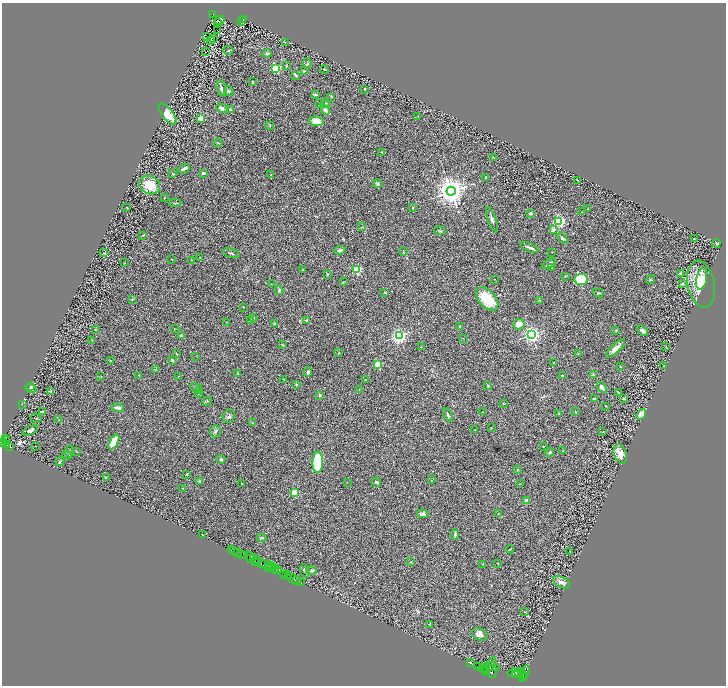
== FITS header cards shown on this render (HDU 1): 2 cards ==
NAXIS1  =                 1448
NAXIS2  =                 1367

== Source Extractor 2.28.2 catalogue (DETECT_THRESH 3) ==
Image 1448 x 1367 px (HDU 1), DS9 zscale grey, zoomed out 1/2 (1 PNG px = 2 x 2 image px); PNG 728 x 688 px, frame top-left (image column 1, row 1366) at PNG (2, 3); each listed source drawn as its Kron ellipse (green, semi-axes under 4 px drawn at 4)
Background 0.672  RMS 0.031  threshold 0.0925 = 3 sigma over >= 5 px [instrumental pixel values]
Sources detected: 292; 40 cannot appear on this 1/2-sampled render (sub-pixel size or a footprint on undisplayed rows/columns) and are neither listed nor drawn; the other 252 listed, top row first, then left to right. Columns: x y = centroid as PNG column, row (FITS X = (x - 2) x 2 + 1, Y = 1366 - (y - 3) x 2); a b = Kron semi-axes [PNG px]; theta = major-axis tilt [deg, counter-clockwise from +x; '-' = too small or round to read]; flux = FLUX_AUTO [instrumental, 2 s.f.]
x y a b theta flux
213 14 2 2 - 34
220 20 5 4 - 18
243 20 3 2 - 6.1
242 21 2 1 - 2.6
217 22 2 1 - 2.1
218 31 2 1 - 33
207 37 2 1 - 2.1
213 39 3 2 - 2.3
210 41 2 2 - 2.2
285 42 2 1 - 1.8
228 50 5 2 - 3.8
205 52 2 1 - 36
267 53 5 3 - 14
307 63 5 2 - 4.4
286 66 3 2 - 3.7
276 68 3 3 - 570
324 69 4 2 - 4.1
304 71 3 2 - 3.1
296 75 2 2 - 35
252 82 2 1 - 3.1
221 88 8 2 -71 16
365 89 3 2 - 2.8
229 91 5 4 - 6.8
315 94 4 2 - 14
331 97 3 2 - 3.9
319 104 3 2 - 2.4
325 104 5 3 - 6.8
222 108 6 3 -29 23
230 109 3 2 - 5.7
325 110 5 3 - 18
168 114 12 5 -51 110
418 116 2 2 - 2
201 118 2 2 - 170
316 121 7 5 -11 57
270 126 4 2 - 3.4
218 143 4 1 - 3.1
382 152 3 2 - 2.8
494 157 2 2 - 9.1
184 169 6 3 27 28
203 173 2 2 - 30
173 174 2 2 - 5.3
271 175 2 1 - 3.2
486 178 2 2 - 15
578 180 2 1 - 1.6
377 184 5 4 - 7.1
150 185 10 9 - 130
451 191 4 4 - 9900
164 198 2 2 - 3.1
175 203 6 2 3 6.2
127 208 3 1 - 2.3
413 208 2 2 - 4
588 209 3 2 - 2
581 212 2 1 - 2.7
531 213 4 3 - 7.7
492 219 12 4 -71 19
559 221 3 3 - 1100
362 227 3 2 - 2.9
553 230 2 2 - 77
440 231 6 1 -5 4.6
143 235 2 2 - 2.9
562 238 6 4 -49 14
694 239 2 2 - 1.9
716 243 4 2 - 5.9
529 247 9 2 -23 19
340 250 6 3 21 14
403 252 4 3 - 4.4
552 252 2 1 - 3.8
104 253 3 2 - 3.2
231 253 8 3 -19 11
200 257 2 1 - 1.8
172 259 2 2 - 3.4
191 260 3 2 - 2.6
124 263 2 2 - 7.6
549 264 7 3 32 19
551 267 2 2 - 4.4
303 270 2 2 - 3.7
357 270 3 3 - 400
680 273 4 3 - 10
328 274 3 2 - 5.4
565 276 3 2 - 2.9
494 279 2 1 - 1.9
581 279 6 5 - 200
650 279 4 2 - 4.5
702 279 11 5 79 36
343 282 3 2 - 2.6
271 284 2 2 - 9.9
682 284 4 3 - 7.6
701 284 24 13 -78 180
279 290 5 3 - 12
385 293 3 2 - 7.2
598 293 5 3 - 5.9
132 299 2 2 - 3.3
487 299 14 8 -49 180
539 301 3 2 - 3.3
243 307 2 1 - 2.2
253 317 3 3 - 4.9
251 320 2 2 - 2.5
307 320 3 3 - 11
226 322 3 2 - 2
275 324 4 3 - 8.1
519 324 6 5 - 53
460 326 3 3 - 10
174 328 3 2 - 1.7
95 330 3 2 - 2.7
616 330 2 2 - 7
642 330 6 3 -36 23
181 335 2 2 - 42
531 335 3 3 - 2800
399 336 3 3 - 1900
463 338 3 2 - 2.6
92 340 2 1 - 1.8
283 345 3 2 - 4.6
666 346 2 1 - 1.6
421 347 2 2 - 4.9
616 348 13 4 45 44
338 353 3 2 - 3.8
177 354 3 2 - 3.9
578 354 3 3 - 3.5
196 356 2 1 - 1.3
172 360 4 3 - 11
110 361 2 2 - 6.8
553 363 2 2 - 8.1
378 364 3 3 - 320
663 366 2 2 - 2.3
621 367 3 2 - 2.6
155 369 3 2 - 2.9
308 372 4 3 - 17
238 373 2 2 - 3.2
594 374 2 2 - 26
139 375 2 2 - 2.3
178 376 2 1 - 1.8
562 376 3 2 - 8.3
101 377 4 2 - 2.9
284 379 2 1 - 1.9
365 379 2 2 - 2.1
297 384 2 2 - 18
488 386 3 3 - 6.9
30 387 3 2 - 9.3
602 387 6 4 -51 20
31 388 6 4 -25 26
196 388 6 4 -19 14
359 389 2 2 - 2.2
50 391 4 2 - 9.3
200 391 2 2 - 9.1
619 393 4 2 - 7.5
199 394 2 2 - 7.2
320 395 4 3 - 6.6
594 399 4 3 - 9.7
624 399 4 2 - 4
207 401 5 3 - 5.5
22 404 3 2 - 1.9
503 404 3 2 - 3.7
606 406 2 1 - 3.3
118 407 6 3 -9 20
42 412 4 2 - 20
483 412 3 2 - 3.3
576 412 3 2 - 3
558 413 3 2 - 3.2
641 414 5 3 - 99
448 415 7 3 -62 12
229 416 7 6 - 15
36 418 6 1 -4 4.1
59 420 2 2 - 2.3
252 422 2 2 - 3.6
491 428 2 2 - 3
30 430 8 3 22 25
475 430 3 2 - 2.6
216 431 6 5 - 13
603 431 3 2 - 3.1
6 439 3 3 - 270
6 441 4 2 - 350
3 442 2 2 - 370
114 442 8 4 60 140
7 445 3 2 - 230
9 446 3 2 - 130
35 446 2 1 - 2
543 446 3 2 - 2.7
70 451 6 2 -90 4.6
563 451 3 2 - 2.9
76 452 3 2 - 2.5
550 452 4 3 - 13
620 454 10 6 -72 52
67 455 5 3 - 5.2
221 459 4 4 - 12
60 462 4 3 - 9.6
318 462 10 5 88 260
517 470 3 3 - 3.3
187 474 3 2 - 5.4
106 478 3 2 - 3.9
431 480 2 1 - 1.6
200 481 2 2 - 23
347 482 2 1 - 1.6
376 482 5 3 - 8.3
520 483 2 2 - 2.5
241 484 2 2 - 2.1
182 488 3 2 - 2.8
294 493 3 2 - 220
527 500 3 3 - 23
423 514 6 4 -9 20
498 514 3 3 - 4.4
202 535 2 1 - 3.4
455 535 5 2 - 11
262 538 5 3 - 6.2
510 549 4 2 - 3
231 550 2 1 - 8.3
234 551 2 1 - 41
570 551 3 2 - 2.7
238 553 2 2 - 110
242 555 2 1 - 480
245 556 3 2 - 35
250 557 6 3 -55 69
254 558 3 2 - 80
255 561 3 1 - 290
258 561 4 2 - 370
411 562 3 2 - 2.4
262 563 3 2 - 280
498 563 2 2 - 3.2
264 564 5 2 - 210
269 564 3 2 - 490
483 564 3 2 - 2.1
273 566 3 2 - 820
269 567 4 1 - 120
271 568 2 1 - 340
274 568 3 2 - 910
276 570 2 1 - 110
278 570 4 3 - 250
305 571 7 2 -72 7.4
311 571 5 3 - 11
284 574 2 2 - 500
287 575 2 1 - 400
289 577 2 2 - 520
293 579 6 1 -31 68
296 580 4 2 - 45
562 582 9 5 -25 23
301 583 2 1 - 20
525 612 3 2 - 2.4
429 624 3 3 - 4
480 634 8 6 -24 34
470 663 3 1 - 4.1
478 666 2 1 - 170
489 666 10 2 59 3700
493 667 7 2 -8 2500
483 668 4 2 - 2600
485 669 4 2 - 3100
492 671 6 5 - 3300
522 671 4 3 - 2700
525 671 6 3 72 1300
514 673 6 3 11 2900
519 673 3 2 - 1000
516 674 4 3 - 3100
523 675 4 3 - 1300
522 678 2 2 - 1100
At the frame edge (FLAGS 8, measured only in part): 1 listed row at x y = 3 442
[40 sub-pixel or undisplayed-footprint detections neither listed nor drawn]